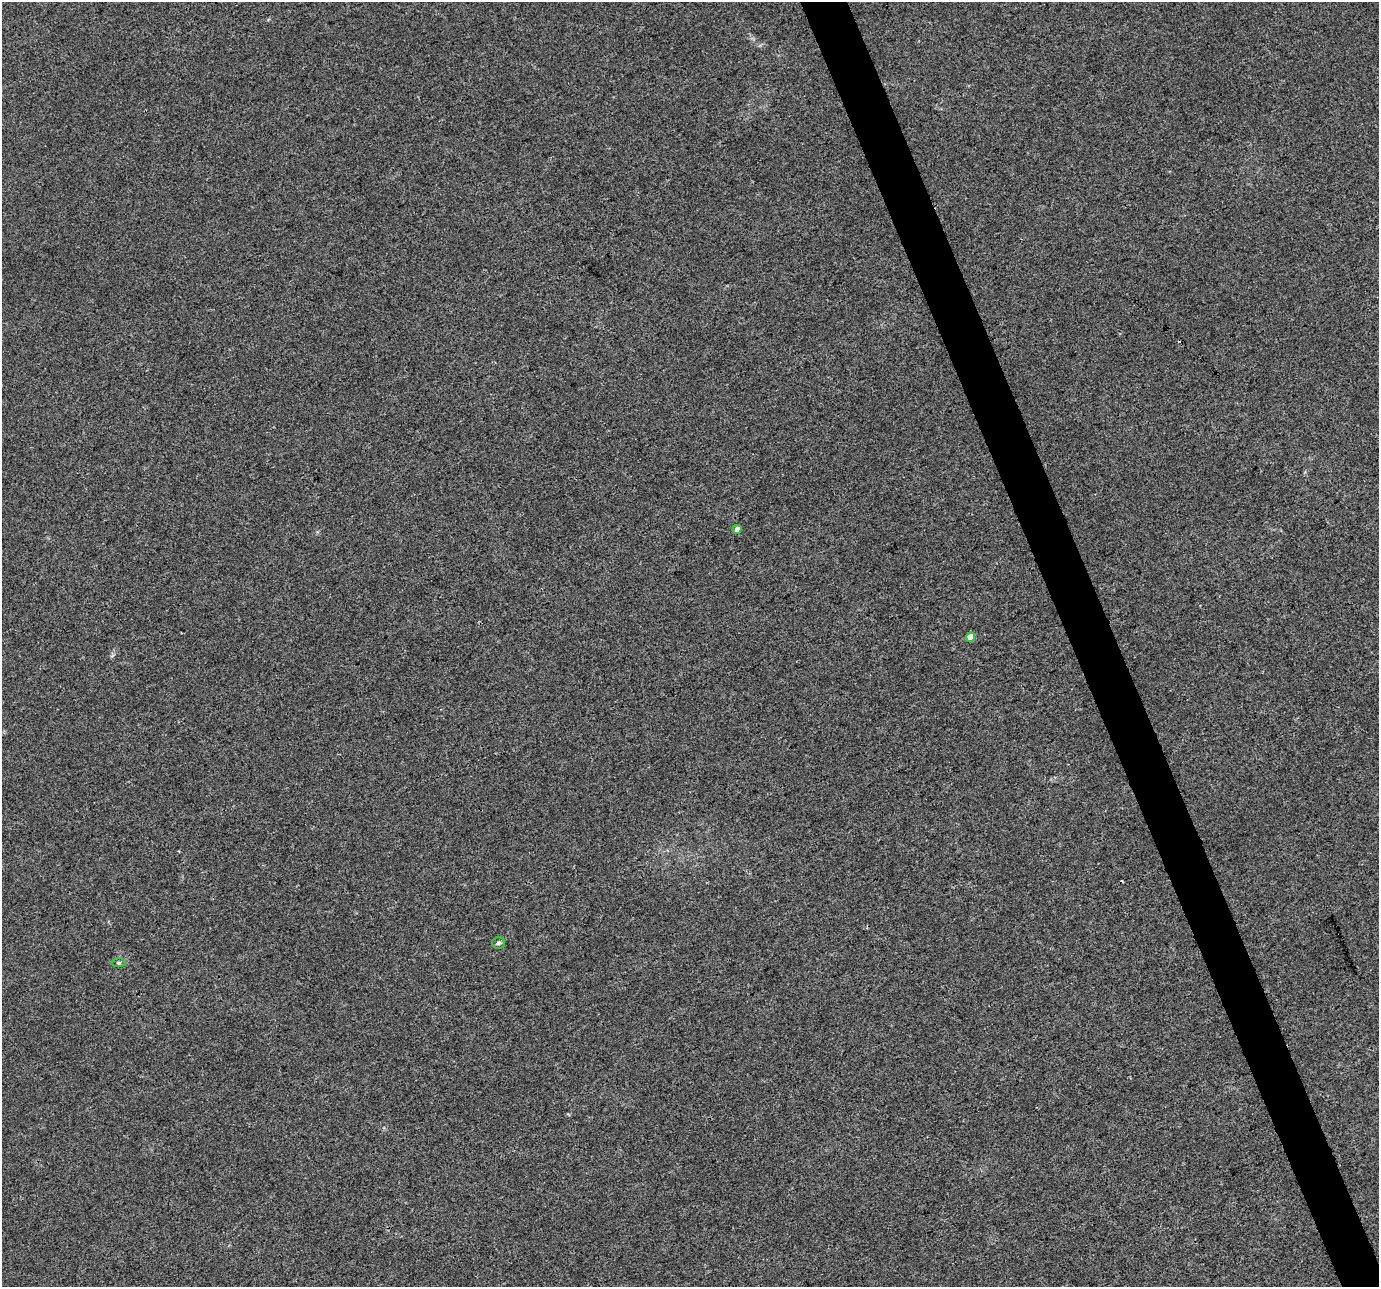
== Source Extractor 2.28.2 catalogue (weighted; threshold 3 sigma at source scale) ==
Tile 6 of 4 x 4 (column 2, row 2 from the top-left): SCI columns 1380-2756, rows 2704-3988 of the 5509 x 5350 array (HDU 1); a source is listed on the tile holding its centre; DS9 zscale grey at full resolution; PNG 1381 x 1289 px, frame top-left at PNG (2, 2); each listed source drawn as its Kron ellipse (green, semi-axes under 4 px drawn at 4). Shown black and unused: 3% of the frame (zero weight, under 3 of 4 exposures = <1% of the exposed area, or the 3 px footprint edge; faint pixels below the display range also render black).
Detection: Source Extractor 2.28.2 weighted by HDU 2 'WHT'; one run over the whole footprint, this tile lists its part. Background 0.011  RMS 0.003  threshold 0.0136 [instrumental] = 3 sigma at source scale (4.5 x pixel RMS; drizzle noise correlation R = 1.50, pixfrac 1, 0.0396/0.0396 arcsec/px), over >= 5 px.
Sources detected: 5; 1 cosmic-ray / hot-pixel residue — neither listed nor drawn; the other 4 listed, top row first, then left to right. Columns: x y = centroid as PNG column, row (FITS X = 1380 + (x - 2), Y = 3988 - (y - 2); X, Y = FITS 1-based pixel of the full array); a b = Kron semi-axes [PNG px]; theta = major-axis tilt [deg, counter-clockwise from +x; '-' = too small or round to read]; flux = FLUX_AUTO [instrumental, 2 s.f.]
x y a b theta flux
737 529 4 4 - 1.9
971 637 4 4 - 4.3
498 943 6 6 - 0.62
118 963 7 4 6 0.49